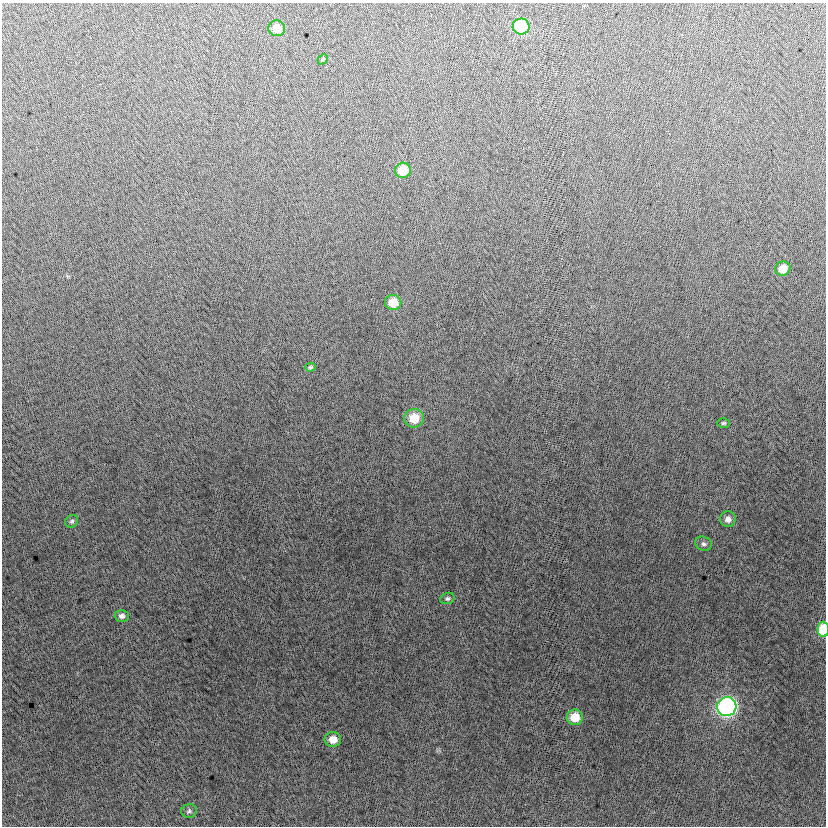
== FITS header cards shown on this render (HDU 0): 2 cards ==
NAXIS1  =                  824
NAXIS2  =                  824

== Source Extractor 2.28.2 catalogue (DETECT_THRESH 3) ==
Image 824 x 824 px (HDU 0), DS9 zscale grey, 1 PNG px = 1 image px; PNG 828 x 828 px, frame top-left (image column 1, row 824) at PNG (2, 3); each listed source drawn as its Kron ellipse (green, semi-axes under 4 px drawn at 4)
Background -5.76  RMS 13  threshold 37.7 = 3 sigma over >= 5 px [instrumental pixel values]
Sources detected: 19; all 19 listed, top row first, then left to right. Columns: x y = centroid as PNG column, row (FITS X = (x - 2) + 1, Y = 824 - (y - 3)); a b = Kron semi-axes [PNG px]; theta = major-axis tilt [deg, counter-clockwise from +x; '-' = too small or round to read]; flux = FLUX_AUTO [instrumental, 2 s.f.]
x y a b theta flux
521 27 8 8 - 53000
277 28 8 8 - 11000
323 59 6 4 46 1000
403 170 8 7 - 23000
783 268 8 7 - 11000
393 302 8 7 - 17000
310 367 5 4 - 1100
414 418 10 9 - 21000
723 423 6 5 - 1400
728 519 8 8 - 4800
72 521 7 6 - 1800
704 544 8 7 - 2500
447 598 7 5 18 1800
122 616 7 6 - 3100
823 629 7 5 -89 32000
727 707 10 9 - 240000
575 717 8 7 - 17000
333 739 8 7 - 11000
189 811 8 7 - 2200
At the frame edge (FLAGS 8, measured only in part): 1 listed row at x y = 823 629